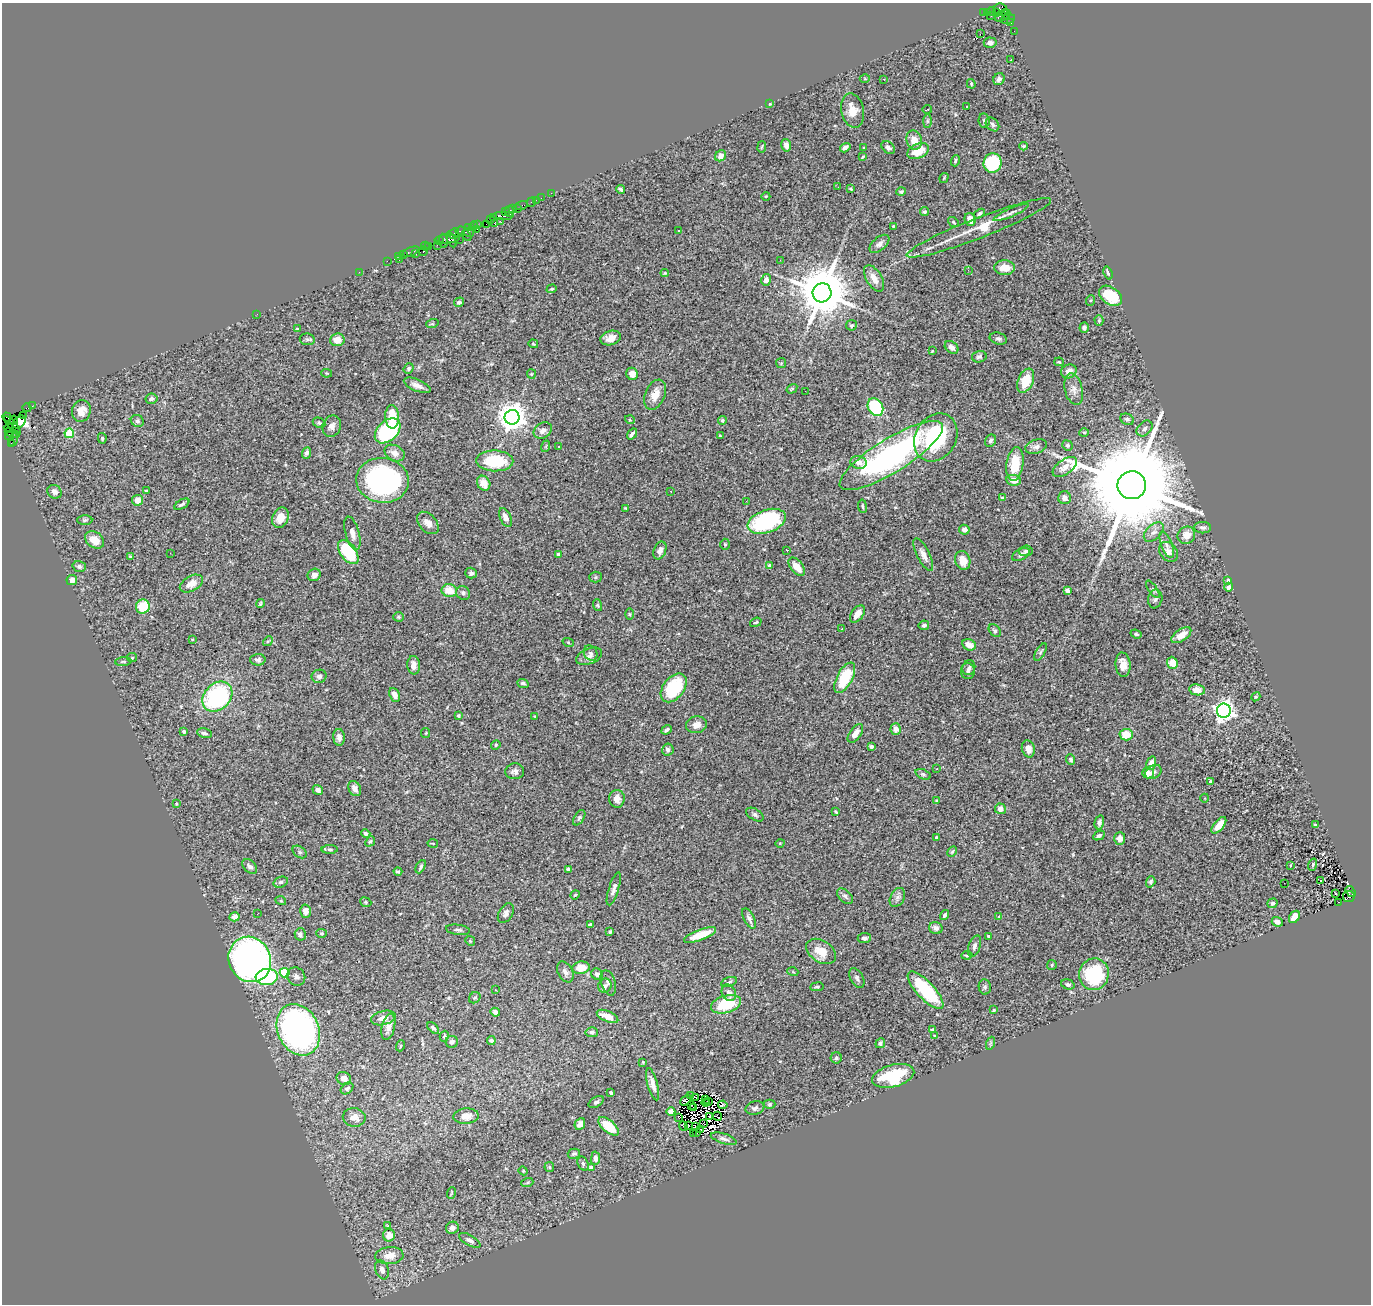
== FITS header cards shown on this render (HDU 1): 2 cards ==
NAXIS1  =                 1369
NAXIS2  =                 1302

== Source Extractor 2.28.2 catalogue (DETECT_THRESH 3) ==
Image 1369 x 1302 px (HDU 1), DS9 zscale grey, 1 PNG px = 1 image px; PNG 1373 x 1306 px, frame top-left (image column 1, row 1302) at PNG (2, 3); each listed source drawn as its Kron ellipse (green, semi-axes under 4 px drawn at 4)
Background 0.934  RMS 0.055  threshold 0.165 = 3 sigma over >= 5 px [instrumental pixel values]
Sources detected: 447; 8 with non-positive FLUX_AUTO (blend fragments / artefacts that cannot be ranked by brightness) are neither listed nor drawn; the other 439 listed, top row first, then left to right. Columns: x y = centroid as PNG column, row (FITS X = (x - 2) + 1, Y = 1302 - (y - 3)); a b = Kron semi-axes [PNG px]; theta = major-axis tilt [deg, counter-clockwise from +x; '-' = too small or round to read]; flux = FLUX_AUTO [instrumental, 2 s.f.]
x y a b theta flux
1001 10 7 6 - 580
991 11 4 3 - 50
987 12 3 2 - 610
984 13 3 2 - 15
996 13 4 3 - 160
1006 14 4 4 - 670
991 16 2 2 - 25
1002 16 8 5 28 1000
1008 19 7 4 15 320
1010 23 3 3 - 170
1014 31 2 2 - 24
980 34 2 2 - 2700
990 43 6 5 - 11
1011 60 3 2 - 4.5
865 79 5 3 - 3.1
884 79 2 2 - 3.4
999 79 6 5 - 12
971 84 5 3 - 4.3
770 104 4 3 - 3.2
967 106 3 3 - 9.2
927 109 5 2 - 6.7
853 110 17 11 -77 46
927 121 7 4 90 6.3
984 121 7 5 -83 7.4
992 124 8 5 -47 10
914 140 9 7 -75 42
786 145 6 5 - 18
1023 146 4 3 - 4.3
762 147 5 3 - 3.4
845 148 5 4 - 13
864 148 4 3 - 3
888 148 7 5 -39 13
918 151 11 7 25 72
721 156 6 5 - 21
863 157 4 2 - 3.6
955 161 6 3 70 6.4
992 163 10 9 - 200
944 178 5 2 - 3.1
838 187 2 2 - 4.4
621 189 4 3 - 7.6
851 189 4 2 - 4.2
901 192 5 3 - 6.8
551 193 2 2 - 26
766 196 4 3 - 2.6
541 198 2 2 - 49
536 200 2 2 - 32
531 202 5 3 - 170
521 205 6 3 16 110
517 208 3 2 - 160
513 209 2 2 - 98
509 211 5 3 - 210
506 212 2 2 - 120
924 212 4 4 - 7.5
1011 213 19 4 24 16
979 214 6 4 35 7.5
503 216 10 3 -1 660
493 217 3 3 - 180
970 219 6 5 - 37
490 220 3 2 - 94
501 222 3 2 - 280
953 222 6 4 -38 4.7
495 223 4 3 - 340
486 224 2 2 - 93
478 225 3 3 - 140
474 226 5 3 - 220
893 226 3 3 - 2.8
469 227 4 2 - 73
979 228 77 10 21 110
477 229 4 2 - 120
460 231 5 3 - 370
679 231 3 3 - 14
469 232 5 4 - 440
454 233 6 4 49 190
467 235 6 2 -61 530
447 239 12 3 3 450
459 239 2 2 - 74
451 240 8 3 -63 370
439 241 3 2 - 79
444 241 7 4 -85 600
879 244 12 6 40 16
437 245 2 2 - 51
425 246 4 3 - 150
429 246 2 2 - 70
423 251 4 3 - 280
411 252 9 3 20 300
403 254 3 2 - 130
416 254 3 2 - 39
399 256 3 2 - 220
399 260 3 2 - 92
780 260 3 2 - 4.5
387 261 2 2 - 62
1004 268 10 7 0 50
968 270 3 3 - 5.4
359 272 2 2 - 56
665 273 4 4 - 4.1
1108 273 7 3 -71 6.5
874 278 14 7 -59 37
766 280 6 4 76 19
552 289 5 4 - 4.5
822 293 9 9 - 23000
1111 296 13 8 -37 120
1091 300 5 3 - 4.3
459 302 5 4 - 9.1
257 314 2 2 - 19
1099 321 5 4 - 4.8
432 324 6 4 18 4.8
851 325 5 5 - 5.7
1084 328 5 4 - 11
297 329 4 3 - 4.7
611 338 10 7 16 27
307 339 7 6 - 8.3
998 339 9 5 -15 11
337 340 7 6 - 39
533 344 5 3 - 4
952 347 7 5 -37 14
932 351 3 2 - 2.5
979 357 7 5 13 9.3
1059 362 5 3 - 3.5
781 363 5 5 - 3.9
409 368 6 4 51 7
1069 371 8 6 27 23
326 373 5 4 - 3.2
531 374 5 4 - 4.1
632 374 6 5 - 31
1026 381 13 7 67 81
417 385 14 6 -23 24
792 389 6 4 32 4.1
1074 389 16 8 -77 26
805 391 3 2 - 5.2
655 395 16 10 66 46
151 399 6 5 - 7.3
32 406 2 2 - 34
875 407 9 7 -59 290
27 408 4 3 - 150
81 411 11 9 70 38
23 415 2 2 - 58
7 417 5 2 - 67
392 417 12 7 -87 83
512 417 7 7 - 4600
1127 419 7 5 -26 8.6
14 420 4 3 - 230
630 420 5 3 - 3.2
722 420 4 4 - 5.8
137 421 7 5 -32 8
19 422 7 5 48 1100
319 423 7 4 -27 7.2
12 425 12 4 -48 740
332 426 11 9 69 21
8 428 4 2 - 180
1145 428 9 6 46 12
543 430 10 7 35 19
388 431 15 10 43 390
1084 432 5 3 - 3.8
12 433 8 3 -21 340
69 433 5 4 - 160
632 434 6 3 55 10
10 436 5 3 - 210
720 436 3 2 - 3.1
936 437 25 20 59 310
102 438 5 4 - 5.4
13 439 7 2 75 90
991 441 6 5 - 8.9
11 443 2 2 - 56
1067 445 5 5 - 6.8
546 446 6 3 72 4.2
1036 446 11 7 16 16
558 447 3 2 - 10
307 453 6 4 68 10
395 453 10 7 -28 28
891 455 60 17 32 920
495 461 18 10 -1 160
858 462 8 6 -16 20
1015 464 17 8 82 94
1065 467 14 7 36 28
383 480 26 22 -6 760
1014 480 7 5 -7 35
484 483 8 6 -63 37
1132 485 14 14 - 110000
146 491 3 3 - 6.8
671 491 3 2 - 5.5
54 492 7 6 - 17
1002 498 4 4 - 7.2
1065 498 6 6 - 19
138 500 6 5 - 32
746 501 2 2 - 7.6
182 504 8 4 31 11
862 506 7 3 -82 5.1
626 508 3 3 - 3.4
505 517 10 5 -66 21
280 518 10 8 66 38
85 520 7 5 1 6.5
767 521 20 11 19 420
428 523 13 8 -47 27
1203 528 8 5 -1 11
964 530 5 4 - 19
1154 532 12 7 42 21
352 533 17 7 -75 25
1186 535 9 8 - 39
95 540 10 7 -38 40
725 544 5 4 - 4.7
1167 545 14 5 -69 16
660 550 9 6 66 14
787 550 3 3 - 2.8
1026 551 7 5 6 7.4
348 552 14 8 -54 190
1169 552 11 8 -51 18
170 553 3 2 - 5.1
559 554 4 3 - 21
923 554 18 6 -63 25
1021 555 9 5 29 14
130 557 4 3 - 3.9
963 561 9 7 -71 43
770 566 4 3 - 21
79 567 6 5 - 10
797 567 11 6 -50 46
471 573 6 5 - 10
314 575 7 6 - 16
595 577 6 5 - 5.4
72 580 5 5 - 26
1228 580 3 3 - 6.4
191 584 12 7 29 30
1229 587 4 4 - 11
1153 589 10 2 -55 5.3
1067 590 4 4 - 12
449 591 8 6 -11 54
463 593 7 6 - 10
1155 599 9 7 80 12
260 603 4 3 - 3.8
597 605 6 4 -72 4.6
143 606 7 6 - 120
630 614 5 3 - 3.9
857 614 10 6 55 30
398 617 5 4 - 4.5
756 622 6 3 20 4.8
924 625 5 4 - 9.9
842 629 2 2 - 2.8
995 631 7 5 -49 7.5
1136 634 6 4 -20 7.5
1181 635 11 6 34 46
192 639 4 2 - 2.6
268 641 5 4 - 4.7
568 642 6 3 -20 3.7
969 645 7 5 -26 25
1040 652 10 4 60 7.6
591 653 8 6 -61 10
589 656 14 8 21 20
132 658 5 4 - 4.1
258 660 7 6 - 11
123 662 8 3 5 5
1172 663 6 5 - 47
414 665 9 6 -85 24
1123 665 12 7 -84 37
969 668 7 6 - 11
968 671 8 7 - 12
319 676 7 6 - 11
845 678 17 7 62 160
523 683 6 4 -23 8.2
674 688 16 10 52 210
1197 690 8 5 -8 32
395 695 7 5 -64 18
217 697 17 13 46 450
1256 697 5 4 - 3.7
1224 711 7 7 - 1900
458 716 3 3 - 4.6
535 716 4 2 - 2.5
697 725 10 8 11 24
896 729 6 5 - 22
667 730 5 3 - 7.4
184 731 4 3 - 9.6
204 733 7 4 -12 10
426 733 5 4 - 4.2
855 733 11 5 54 29
1126 735 7 6 - 69
339 737 8 5 -86 19
496 745 5 4 - 4.2
871 747 4 3 - 7.7
1028 749 9 6 -75 29
668 750 6 5 - 11
1071 760 5 4 - 7.6
1151 763 7 4 75 20
937 769 3 3 - 5.8
515 771 9 8 - 15
1153 772 9 6 33 13
1148 773 6 5 - 31
923 774 8 5 -21 7.7
1210 781 4 3 - 11
355 789 8 6 -63 21
318 790 5 4 - 11
1205 798 4 3 - 2.9
617 799 9 7 89 21
936 800 4 3 - 3
176 804 3 2 - 2.8
1000 809 5 5 - 23
836 812 4 3 - 4
755 815 9 5 -33 10
579 818 8 5 57 6.6
1099 822 7 4 77 12
1219 825 10 5 50 43
1315 825 3 3 - 6
366 834 5 3 - 8
1099 835 6 4 26 6.7
937 838 3 3 - 8.3
1120 838 6 5 - 20
370 841 5 4 - 5.1
433 843 5 2 - 3.4
780 843 4 3 - 2.4
330 849 8 4 -1 6.5
952 851 5 3 - 5
300 852 8 5 -36 7.2
1291 865 4 2 - 2.5
1313 865 6 4 72 4.4
250 866 9 5 -43 12
421 867 7 4 64 8.2
568 869 4 3 - 16
398 872 4 4 - 6.6
1320 880 3 3 - 120
281 882 7 5 19 9.1
1151 882 6 4 73 7.9
1284 883 3 2 - 3.3
614 889 17 5 73 18
1351 892 6 3 -54 430
1336 894 3 2 - 5.8
575 895 5 4 - 3.7
845 896 9 6 -42 11
1349 896 6 5 - 840
897 897 10 7 60 15
281 901 5 3 - 3.2
366 902 6 4 -22 5.1
1338 902 2 2 - 3.5
1272 903 5 4 - 8.7
306 911 6 5 - 30
506 913 11 7 59 14
257 914 2 2 - 8.5
944 915 5 4 - 7.6
999 916 4 2 - 2.7
235 917 5 4 - 24
1294 917 6 4 60 40
749 918 11 5 -64 14
1277 922 6 4 -23 14
591 925 4 3 - 14
936 928 7 6 - 15
458 930 12 5 -7 11
610 931 3 3 - 5.3
322 933 5 4 - 5.3
300 934 6 5 - 11
700 935 17 5 20 70
989 936 4 3 - 9
864 938 6 5 - 11
470 941 5 4 - 4.5
974 946 11 6 70 14
821 951 16 11 -34 60
967 955 5 3 - 6.1
250 959 23 21 -61 1400
1052 965 5 4 - 5.5
581 968 9 6 10 44
565 972 11 7 -60 16
793 972 5 3 - 3.6
285 973 5 4 - 140
597 974 6 5 - 14
1094 974 16 15 - 270
267 977 11 8 4 330
296 977 9 8 - 16
857 978 11 6 -61 10
729 982 8 4 18 8.5
608 983 13 7 -73 14
1068 984 7 5 -17 10
605 986 7 6 - 12
817 987 7 3 8 4.4
985 987 8 6 -80 9.1
495 990 2 2 - 2.5
926 990 24 8 -47 260
729 993 8 6 -62 17
475 998 6 5 - 5.9
726 1004 15 8 15 140
994 1010 3 3 - 3.3
495 1012 4 4 - 16
607 1016 11 5 -24 43
383 1018 12 7 14 33
388 1027 13 6 76 23
433 1028 7 4 -43 8
298 1030 27 20 -65 1400
932 1030 4 3 - 4.4
592 1032 6 5 - 8
444 1036 5 4 - 6.6
935 1036 4 3 - 4.7
491 1041 4 4 - 8.1
452 1042 6 6 - 9.8
880 1043 5 4 - 8.5
991 1043 6 4 71 5.8
400 1046 5 3 - 3.5
836 1058 5 5 - 6.6
643 1062 4 3 - 3.3
893 1076 22 11 15 220
344 1078 7 6 - 22
653 1084 16 5 -75 25
347 1088 7 5 39 8.5
611 1093 4 3 - 7.7
691 1096 2 2 - 4
696 1097 3 2 - 2.8
705 1099 3 2 - 3.3
685 1100 6 3 47 10
708 1101 3 2 - 6.1
596 1102 8 5 30 7.9
706 1102 4 2 - 2.6
769 1104 6 4 1 5.4
691 1105 2 2 - 2.2
723 1105 4 3 - 9.1
694 1107 3 2 - 7.2
755 1108 9 6 13 12
671 1111 4 4 - 61
466 1116 12 7 3 33
710 1116 3 2 - 3.6
717 1116 5 2 - 2.9
354 1117 11 9 -9 27
679 1117 3 2 - 4.8
703 1123 3 2 - 2.5
580 1124 6 5 - 13
688 1125 3 2 - 1.6
608 1126 12 6 -40 89
683 1126 5 3 - 1.9
695 1127 3 2 - 3.9
700 1130 4 2 - 1.8
693 1133 2 2 - 2.1
696 1133 3 2 - 2.7
724 1139 13 5 -18 13
574 1154 6 5 - 7
595 1158 7 4 89 15
583 1163 7 5 -63 7.5
549 1167 5 5 - 4
591 1168 4 3 - 16
523 1171 4 4 - 3.4
527 1183 6 4 19 4.7
451 1193 6 3 71 3.7
388 1226 3 2 - 6.3
452 1228 6 6 - 13
389 1235 6 6 - 16
470 1240 12 5 -30 15
389 1256 14 8 5 40
382 1270 10 6 -70 17
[8 non-positive-flux detections neither listed nor drawn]